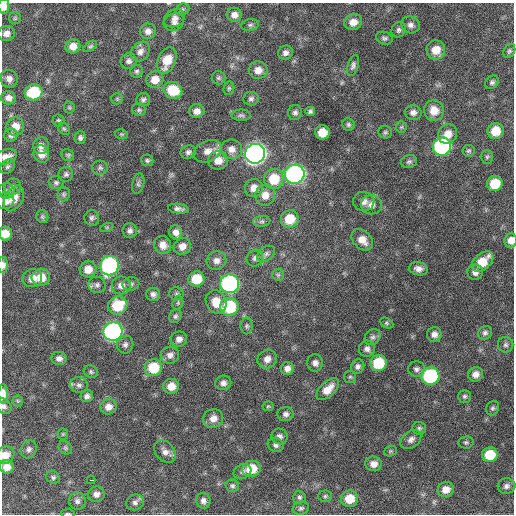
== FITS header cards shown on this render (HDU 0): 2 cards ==
NAXIS1  =                  512 / Axis length
NAXIS2  =                  512 / Axis length

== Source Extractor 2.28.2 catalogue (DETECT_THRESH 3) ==
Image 512 x 512 px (HDU 0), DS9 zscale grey, 1 PNG px = 1 image px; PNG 516 x 516 px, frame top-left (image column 1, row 512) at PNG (2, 3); each listed source drawn as its Kron ellipse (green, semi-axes under 4 px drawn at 4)
Background 356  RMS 20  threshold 59.7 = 3 sigma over >= 5 px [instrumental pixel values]
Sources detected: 190; all 190 listed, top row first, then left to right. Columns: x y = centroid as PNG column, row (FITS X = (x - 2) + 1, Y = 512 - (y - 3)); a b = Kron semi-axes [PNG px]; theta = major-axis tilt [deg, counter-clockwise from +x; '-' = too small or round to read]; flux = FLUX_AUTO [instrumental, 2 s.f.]
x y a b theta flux
4 6 7 5 87 11000
182 9 7 5 21 2500
234 15 7 7 - 7800
15 18 6 6 - 2300
174 18 11 8 30 6800
174 22 10 8 26 6600
353 22 9 8 - 12000
250 25 9 5 10 3200
410 25 9 8 - 6100
399 30 8 7 - 3800
148 31 8 7 - 7000
6 33 8 7 - 8000
384 38 8 6 -18 3400
73 46 7 7 - 12000
90 46 7 4 36 2300
436 50 9 9 - 19000
509 51 7 5 62 2900
140 52 11 8 49 7700
285 53 7 7 - 6000
129 61 8 7 - 4800
167 61 14 8 68 24000
353 65 11 5 72 4200
258 70 9 9 - 11000
137 71 6 6 - 2900
218 78 7 6 - 2700
9 79 9 8 - 7500
155 80 9 8 - 16000
492 82 7 6 - 3500
229 88 7 5 76 2200
173 90 9 8 - 40000
34 92 9 8 - 64000
8 98 7 6 - 7000
117 99 6 5 - 2100
251 99 7 6 - 4000
143 100 7 6 - 3600
69 107 6 5 - 2100
139 110 7 6 - 2600
197 111 7 7 - 8100
310 111 5 4 - 3000
434 111 10 10 - 18000
295 112 7 7 - 4300
413 112 8 7 - 6300
241 115 9 5 -1 3500
58 120 6 6 - 2300
348 125 6 6 - 2900
15 127 9 9 - 15000
401 127 6 5 - 2100
64 129 6 5 - 2500
496 131 8 8 - 25000
322 132 7 7 - 22000
385 132 7 6 - 2700
121 134 7 5 -11 1900
448 134 10 9 - 15000
11 135 7 6 - 4000
80 138 6 5 - 3600
41 146 8 8 - 7400
442 147 9 9 - 240000
232 149 11 9 -5 10000
208 151 15 10 25 13000
468 151 6 6 - 2500
188 152 8 6 21 4000
41 154 8 8 - 11000
255 154 10 9 - 920000
68 155 6 5 - 2300
6 157 11 7 22 9700
487 157 7 5 89 2200
147 160 6 5 - 2700
218 160 10 9 - 17000
409 162 8 6 15 3200
7 167 8 6 45 3500
100 168 8 7 - 3500
66 174 7 7 - 3600
295 174 10 9 - 520000
274 179 10 10 - 37000
56 183 7 6 - 3300
138 184 10 6 76 3300
495 184 8 7 - 33000
13 187 8 8 - 4700
254 188 9 9 - 12000
6 191 8 7 - 4400
64 194 7 6 - 2900
265 195 10 10 - 14000
14 198 14 8 61 14000
5 201 9 8 - 9600
364 201 10 9 - 8500
371 205 10 9 - 8700
178 209 10 5 -7 5200
42 217 7 6 - 2500
92 218 8 7 - 3800
290 219 9 8 - 30000
262 221 8 5 5 3500
107 227 7 4 19 1900
130 231 7 7 - 4700
176 232 7 6 - 7800
5 234 7 6 - 17000
362 240 12 8 -44 15000
511 240 7 6 - 9300
163 245 9 8 - 11000
182 246 9 8 - 10000
266 254 10 7 39 4400
255 258 9 8 - 5200
216 261 10 9 - 8200
482 261 13 7 42 26000
3 265 8 5 -90 6100
109 266 10 9 - 250000
88 269 8 8 - 15000
418 269 9 6 -10 7400
475 272 8 7 - 7100
278 275 6 5 - 2600
41 277 9 8 - 20000
32 278 10 9 - 13000
196 279 8 7 - 32000
131 284 8 7 - 3300
230 284 9 9 - 330000
97 285 9 8 - 4600
121 285 9 9 - 9800
153 294 7 6 - 4900
176 294 7 6 - 2600
216 302 12 10 -65 21000
178 303 7 5 71 1900
118 305 10 9 - 44000
229 307 9 9 - 75000
175 316 7 6 - 2800
386 323 7 5 -27 2200
247 326 8 6 -90 3000
113 331 9 9 - 440000
485 333 7 6 - 4000
434 334 7 7 - 7100
372 337 9 7 47 3900
179 339 8 7 - 6900
125 345 9 8 - 4900
506 345 8 7 - 4000
367 349 8 8 - 5500
170 355 9 8 - 6700
59 358 7 6 - 6100
267 359 10 9 - 9600
315 363 8 8 - 6500
378 363 8 8 - 52000
358 366 7 6 - 4700
153 368 9 8 - 43000
287 368 6 6 - 7400
416 369 8 7 - 4600
91 372 7 6 - 2600
475 374 8 7 - 8900
430 376 9 8 - 160000
350 377 6 6 - 2400
223 383 8 7 - 5800
79 385 9 8 - 5000
171 386 8 7 - 15000
328 389 14 7 44 15000
3 394 9 5 90 13000
87 396 6 6 - 4600
464 396 6 6 - 3200
18 401 5 5 - 1900
4 406 8 7 - 4200
268 406 5 5 - 1800
108 407 8 7 - 8900
493 408 7 6 - 2900
286 414 8 7 - 5000
213 418 10 9 - 11000
419 428 7 6 - 3200
63 434 5 5 - 1900
280 436 8 7 - 5300
411 439 11 8 38 7000
466 442 8 6 8 2700
276 445 8 7 - 4300
65 448 7 6 - 2800
29 449 9 7 62 5100
390 451 6 5 - 2000
165 452 12 9 -48 8000
5 455 9 8 - 14000
490 455 8 7 - 39000
374 464 8 7 - 9400
7 467 7 6 - 11000
251 469 9 8 - 27000
242 471 9 7 26 4400
53 477 7 6 - 3000
91 480 4 2 - 4300
232 486 7 6 - 3000
506 486 9 8 - 5100
446 490 8 7 - 12000
96 494 8 7 - 6800
325 496 7 5 4 2600
299 497 6 6 - 2900
349 499 8 8 - 26000
77 501 8 8 - 5600
203 501 8 7 - 6100
135 502 9 8 - 5100
301 508 8 6 16 3400
68 514 7 3 -4 1800
At the frame edge (FLAGS 8, measured only in part): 9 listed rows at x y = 4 6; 6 157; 5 234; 511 240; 3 265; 3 394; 4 406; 5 455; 68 514